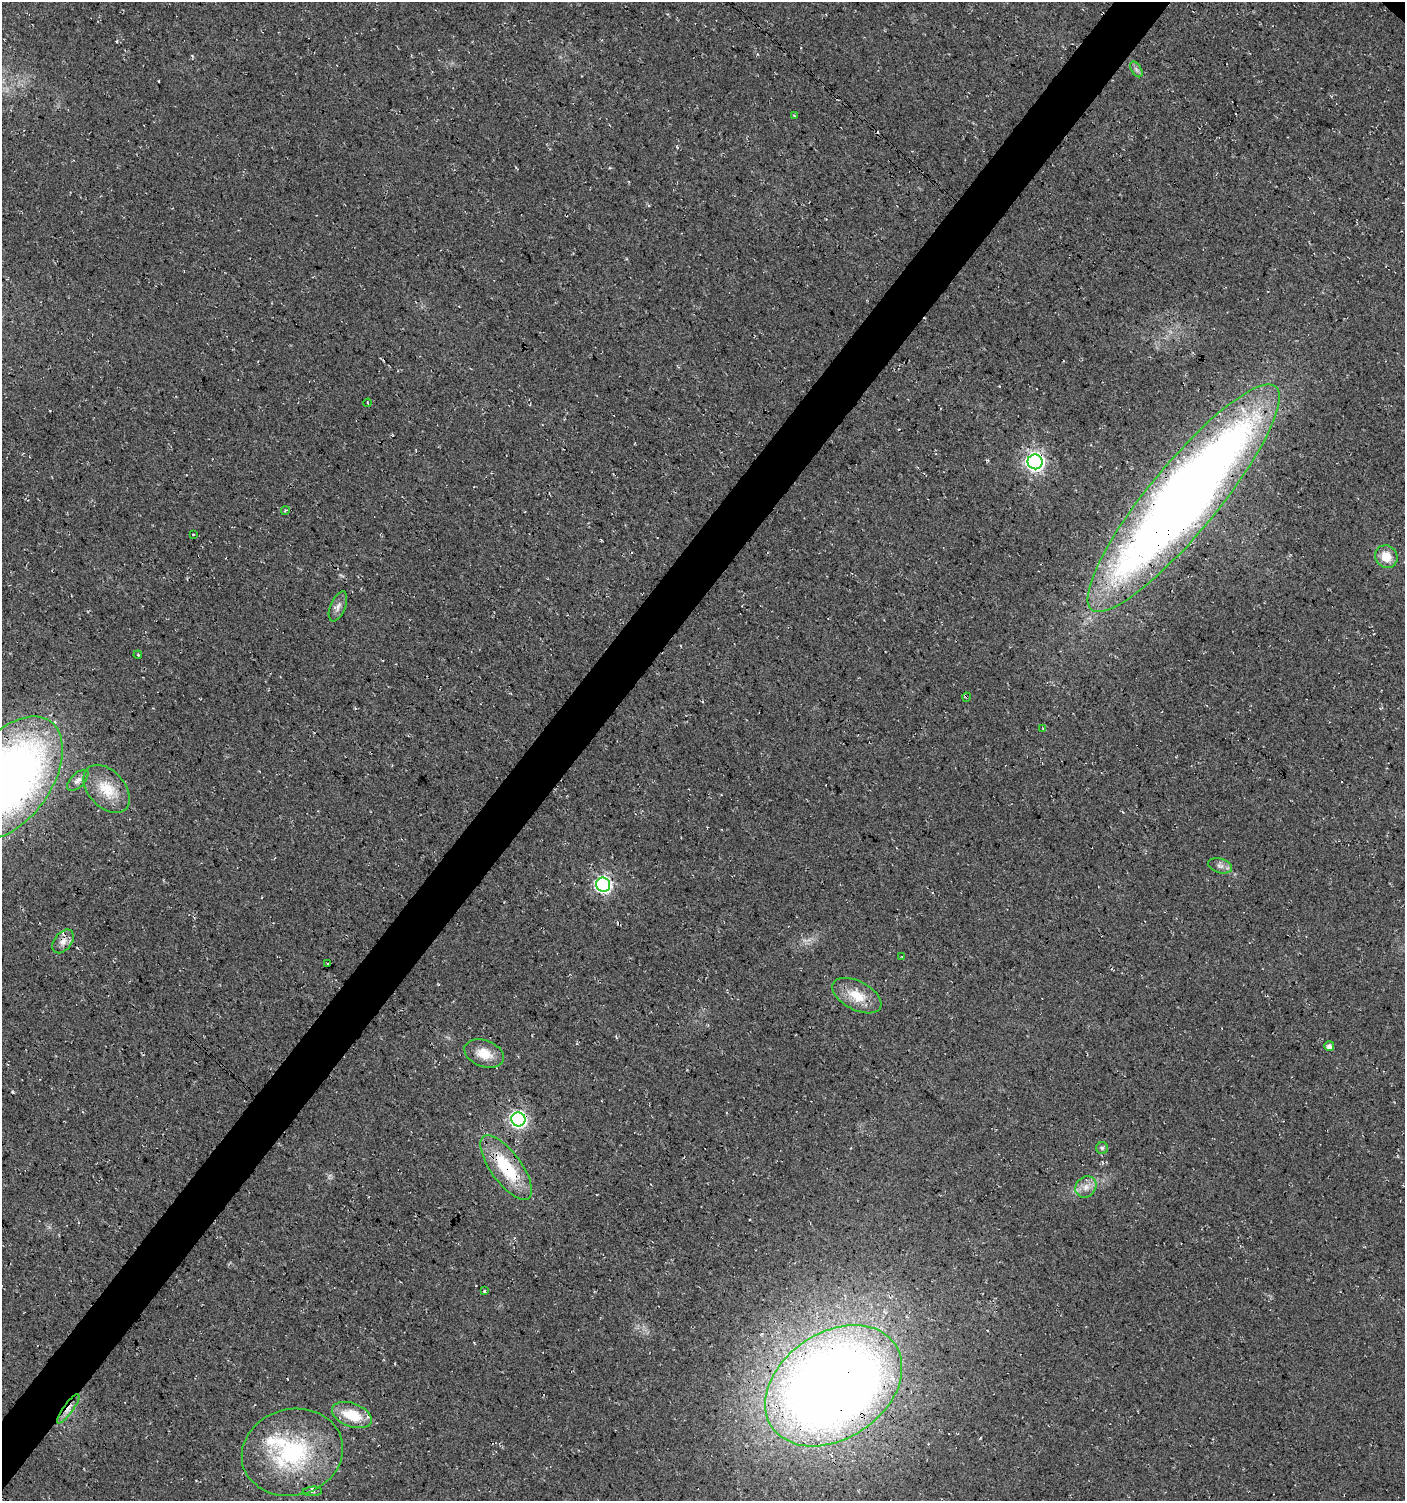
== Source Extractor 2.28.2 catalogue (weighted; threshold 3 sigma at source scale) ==
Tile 7 of 4 x 4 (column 3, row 2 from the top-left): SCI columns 3047-4449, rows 2999-4497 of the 6043 x 6022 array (HDU 1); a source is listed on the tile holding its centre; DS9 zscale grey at full resolution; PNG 1407 x 1503 px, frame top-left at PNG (2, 2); each listed source drawn as its Kron ellipse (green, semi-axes under 4 px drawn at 4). Shown black and unused: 4% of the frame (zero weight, under 3 of 4 exposures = <1% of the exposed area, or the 3 px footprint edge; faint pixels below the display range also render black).
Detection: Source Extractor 2.28.2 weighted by HDU 2 'WHT'; one run over the whole footprint, this tile lists its part. Background 0.0176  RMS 0.0054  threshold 0.0244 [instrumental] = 3 sigma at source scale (4.5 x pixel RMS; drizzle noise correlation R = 1.50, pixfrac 1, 0.0396/0.0396 arcsec/px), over >= 5 px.
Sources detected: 37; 2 cosmic-ray / hot-pixel residue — neither listed nor drawn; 2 inside a brighter listed object's ellipse — not listed separately; the other 33 listed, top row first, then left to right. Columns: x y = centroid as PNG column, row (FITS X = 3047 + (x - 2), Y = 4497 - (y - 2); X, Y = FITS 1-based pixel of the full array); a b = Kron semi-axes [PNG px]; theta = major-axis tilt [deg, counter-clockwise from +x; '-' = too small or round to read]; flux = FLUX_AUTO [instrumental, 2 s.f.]
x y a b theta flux
1136 69 8 5 -59 1.5
794 115 4 2 - 0.45
368 403 4 2 - 0.54
1035 462 7 7 - 230
1184 498 145 34 50 770
285 511 4 3 - 0.55
193 534 3 2 - 0.39
1386 557 12 10 -49 9
338 606 16 7 67 3.3
138 655 4 3 - 0.46
967 697 4 3 - 0.55
1043 729 4 3 - 0.49
10 778 70 41 54 400
78 780 13 7 44 2.6
107 789 28 18 -48 15
1220 866 12 7 -17 2.4
603 885 7 7 - 140
63 941 13 8 52 3.8
902 957 3 2 - 0.44
327 964 3 2 - 0.56
857 996 27 14 -28 13
1329 1046 5 5 - 2.6
484 1054 20 13 -20 9.9
518 1119 7 7 - 150
1102 1148 6 6 - 1.1
506 1167 38 15 -54 32
1086 1187 11 10 - 4.2
484 1291 3 3 - 0.67
834 1386 74 53 34 880
68 1409 17 5 54 3.7
352 1415 21 12 -20 16
292 1452 51 43 14 67
312 1491 10 4 4 1.3
Overlapping masked pixels (flux is a lower limit): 8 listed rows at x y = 1035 462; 1184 498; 967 697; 10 778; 518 1119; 506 1167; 834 1386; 68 1409
Isophote crosses this tile's border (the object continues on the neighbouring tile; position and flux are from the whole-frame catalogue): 1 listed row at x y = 10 778